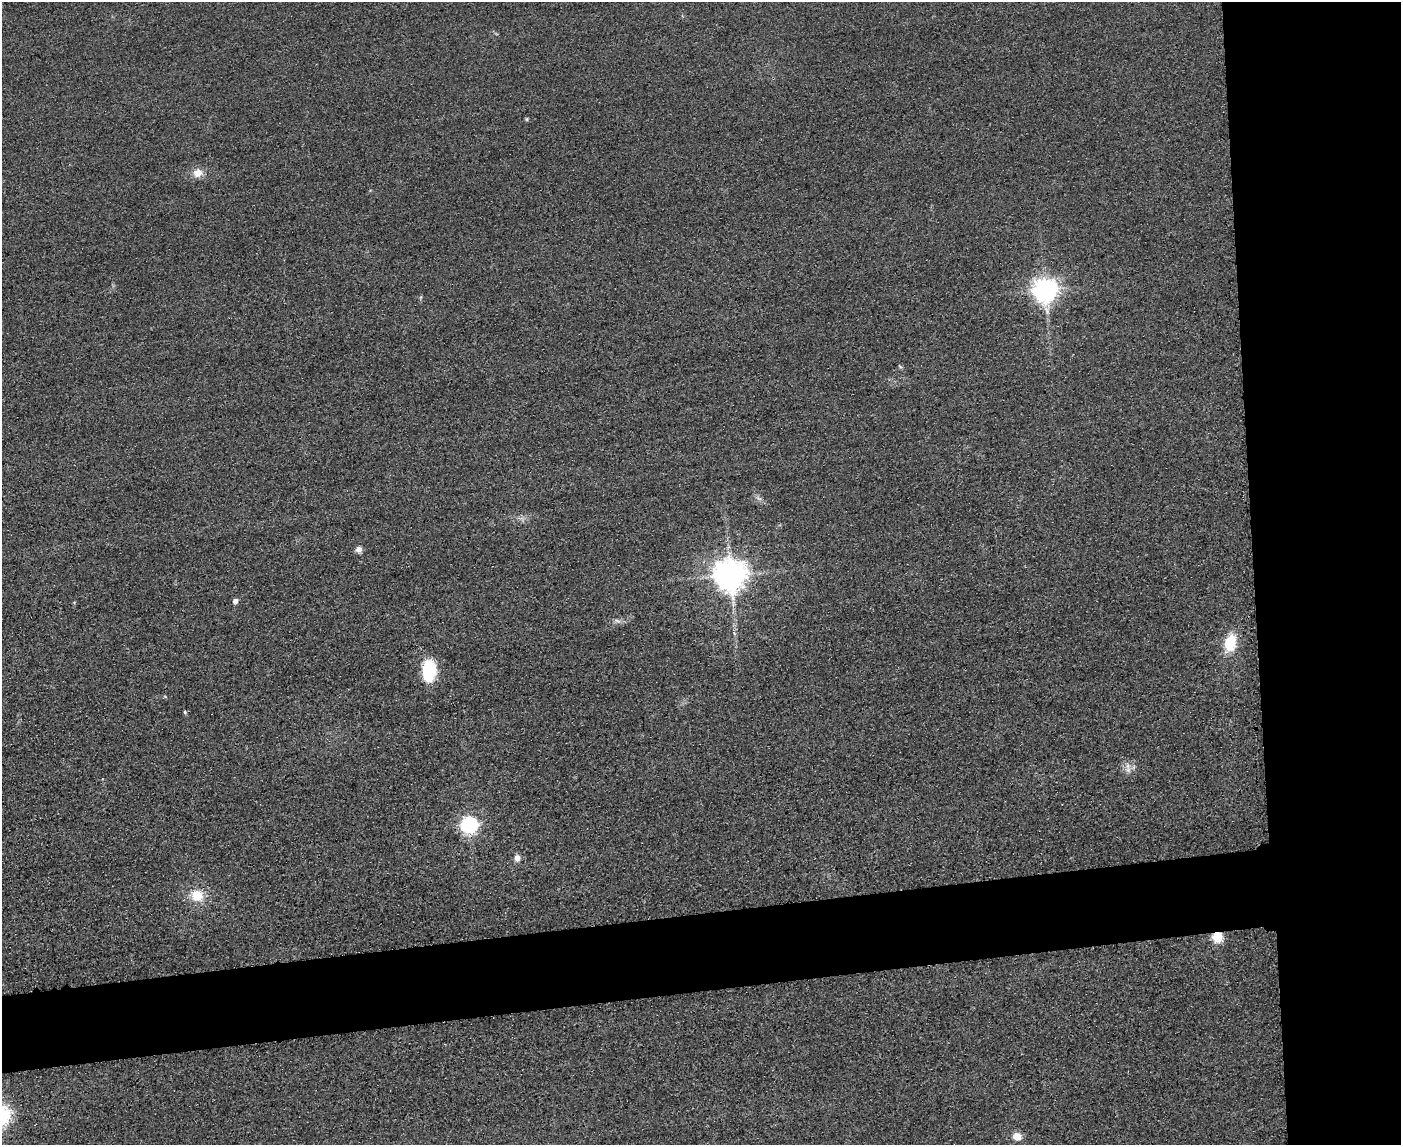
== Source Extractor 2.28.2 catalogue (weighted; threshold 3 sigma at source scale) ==
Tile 6 of 3 x 4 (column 3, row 2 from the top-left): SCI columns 3051-4449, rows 2308-3450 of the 4592 x 4615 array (HDU 1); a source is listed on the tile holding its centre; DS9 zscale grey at full resolution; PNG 1403 x 1147 px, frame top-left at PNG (2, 2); no overlay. Shown black and unused: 17% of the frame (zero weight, under 3 of 4 exposures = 3% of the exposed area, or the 3 px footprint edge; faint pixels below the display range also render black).
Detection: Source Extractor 2.28.2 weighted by HDU 2 'WHT'; one run over the whole footprint, this tile lists its part. Background 0.0645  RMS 0.017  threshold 0.0772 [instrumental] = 3 sigma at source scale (4.5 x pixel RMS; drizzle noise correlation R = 1.50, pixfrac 1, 0.05/0.05 arcsec/px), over >= 5 px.
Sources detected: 16; all 16 listed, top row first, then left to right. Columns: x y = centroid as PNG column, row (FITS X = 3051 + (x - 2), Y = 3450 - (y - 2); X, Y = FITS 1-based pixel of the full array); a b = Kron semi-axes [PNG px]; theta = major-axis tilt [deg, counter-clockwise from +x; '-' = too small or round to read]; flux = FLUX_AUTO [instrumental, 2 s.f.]
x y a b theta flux
527 119 6 4 90 2
198 173 12 10 17 17
1045 290 8 8 - 1500
359 549 8 7 - 7.4
730 575 9 9 - 3100
235 601 5 4 - 7.7
617 621 10 4 -13 4.8
1230 643 17 11 76 54
429 670 19 12 87 100
185 712 5 3 - 1.9
1128 770 8 6 81 7.1
469 824 7 7 - 520
517 858 7 6 - 10
197 895 13 12 - 37
1217 937 5 5 - 120
1017 1136 11 10 - 14
Overlapping masked pixels (flux is a lower limit): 1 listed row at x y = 1217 937